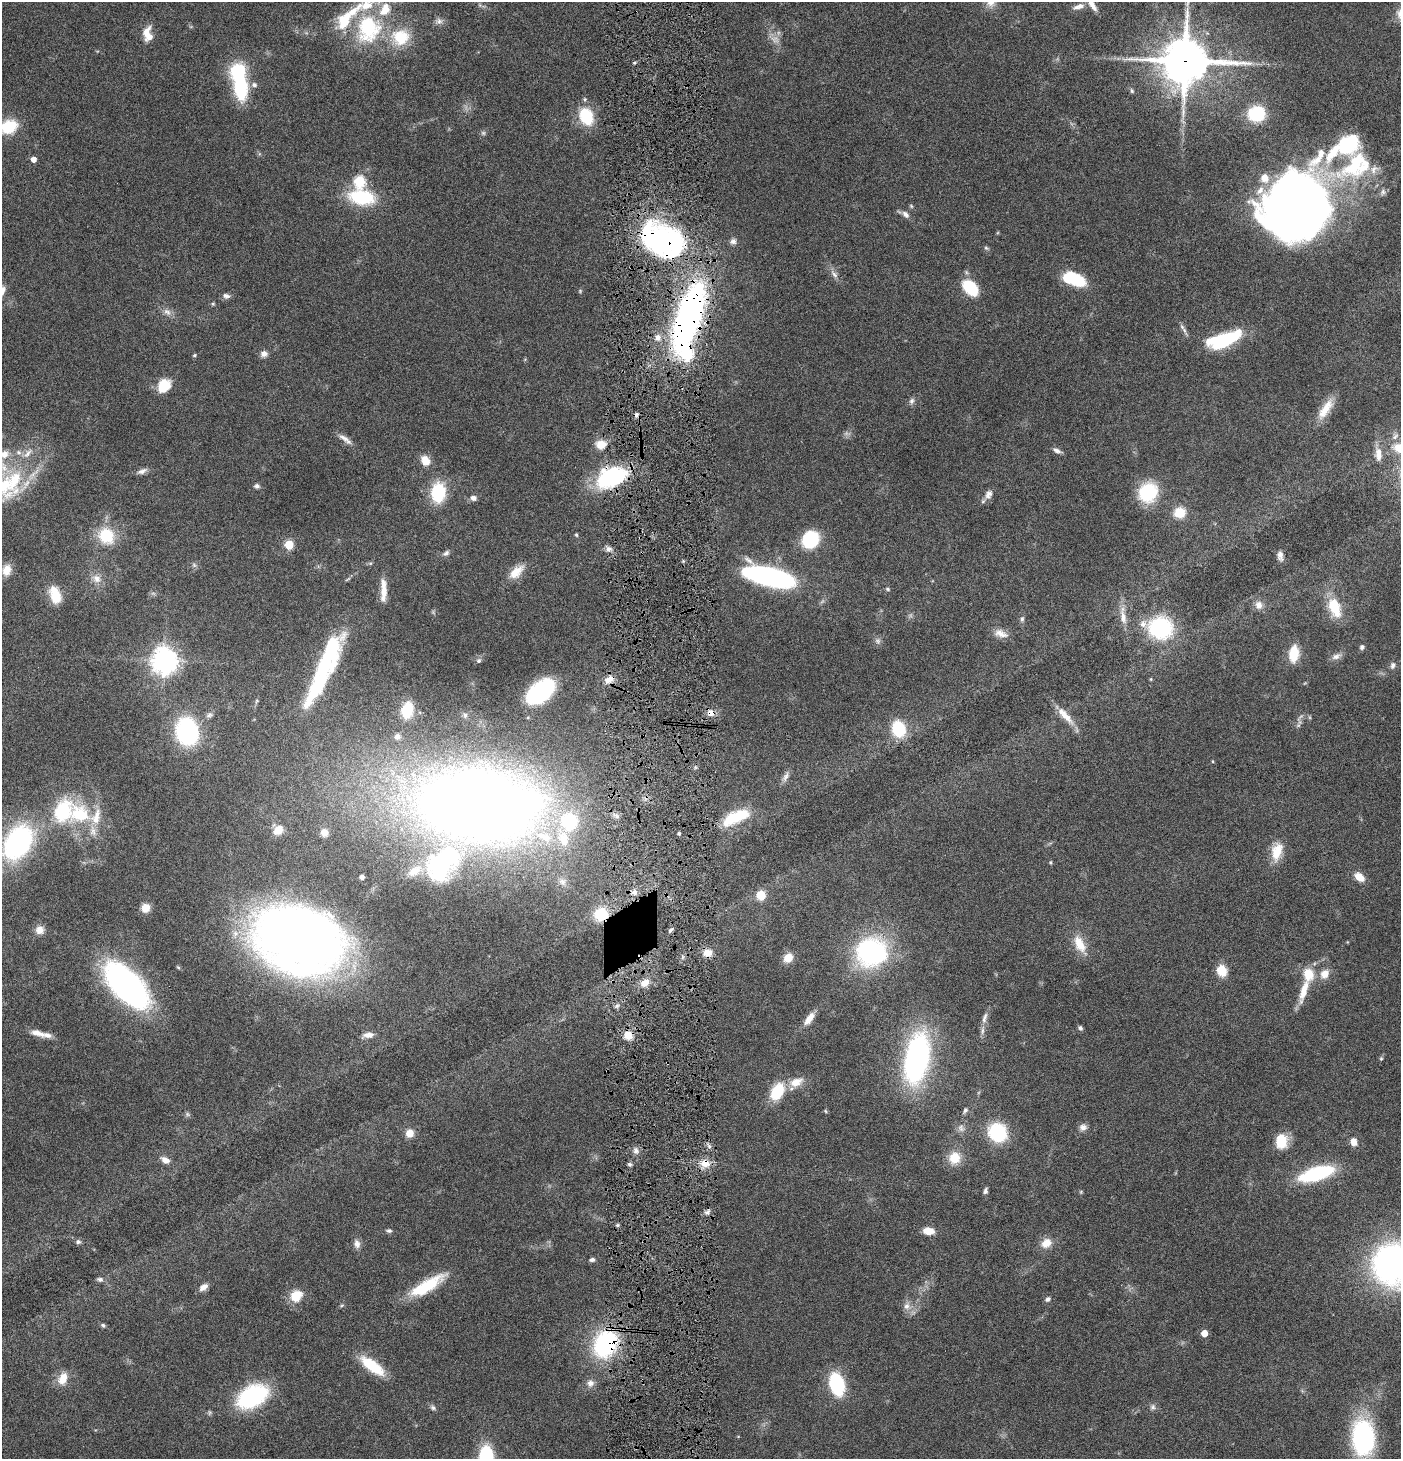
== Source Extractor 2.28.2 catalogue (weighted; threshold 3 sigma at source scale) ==
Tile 5 of 3 x 3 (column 2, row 2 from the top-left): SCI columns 1547-2945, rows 1457-2913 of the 4444 x 4372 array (HDU 1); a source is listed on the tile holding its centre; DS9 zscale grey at full resolution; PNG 1403 x 1461 px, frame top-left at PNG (2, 2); no overlay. Shown black and unused: <1% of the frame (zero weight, under 4 of 8 exposures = <1% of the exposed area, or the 3 px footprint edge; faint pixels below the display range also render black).
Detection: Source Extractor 2.28.2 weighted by HDU 2 'WHT'; one run over the whole footprint, this tile lists its part. Background 0.0789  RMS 0.0044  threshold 0.0181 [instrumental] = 3 sigma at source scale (4.09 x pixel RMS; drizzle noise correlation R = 1.36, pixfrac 0.8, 0.05/0.05 arcsec/px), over >= 5 px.
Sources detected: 227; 7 too faint to see at this stretch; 8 inside a brighter object's white glare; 1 cosmic-ray / hot-pixel residue — not listed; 22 inside a brighter listed object's ellipse — not listed separately; the other 189 listed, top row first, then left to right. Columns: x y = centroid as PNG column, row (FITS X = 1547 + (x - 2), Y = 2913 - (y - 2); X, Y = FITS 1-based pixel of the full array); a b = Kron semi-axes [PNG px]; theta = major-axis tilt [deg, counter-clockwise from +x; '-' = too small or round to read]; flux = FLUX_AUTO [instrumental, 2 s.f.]
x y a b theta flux
1092 5 17 6 -57 3.2
1079 6 15 6 18 2.8
439 21 10 8 -5 1.8
368 28 30 25 86 38
146 33 17 9 67 4.8
400 37 24 22 13 17
1185 61 16 15 - 1700
634 63 4 3 - 0.57
254 85 7 6 - 1.5
240 87 23 12 -84 34
1132 91 7 5 -74 0.75
585 99 6 5 - 0.75
1256 114 13 12 - 23
586 116 17 12 -68 18
9 127 18 13 22 15
483 133 6 6 - 0.84
34 159 5 4 - 2.8
1355 164 60 29 47 39
1265 178 12 11 - 4.8
359 181 6 6 - 37
1383 192 9 6 88 1.2
362 197 30 17 -9 25
911 206 6 4 -46 0.53
1298 210 72 38 32 330
906 214 10 7 -44 2
663 240 45 29 -26 110
733 241 8 7 - 1.6
986 248 6 5 - 0.66
834 274 13 6 -50 2.1
1071 278 19 13 5 15
970 288 16 10 -45 20
580 291 6 4 50 0.48
226 296 10 7 -14 1.5
213 304 5 4 - 0.55
167 312 13 8 -36 2.4
688 317 58 19 72 190
1182 327 10 5 -58 1.3
658 338 10 8 89 2.9
1223 340 33 13 19 31
264 354 9 8 - 2.1
194 355 5 4 - 0.69
164 386 16 13 51 9.2
912 401 9 7 72 1.3
1325 409 32 11 57 8
345 439 21 6 -36 2.8
601 444 12 10 -1 5.5
1399 448 17 11 -22 9.4
1057 451 12 5 -23 1.5
27 453 18 8 48 3.8
3 454 21 11 6 6.5
1378 454 19 9 -86 4.3
425 460 11 9 -58 5.5
142 471 14 6 23 1.9
611 477 26 15 22 51
257 486 7 6 - 1.1
438 492 18 13 85 23
1148 492 19 17 46 25
989 494 14 9 67 2.5
473 498 8 7 - 1.7
1180 513 12 11 - 8.3
576 535 4 4 - 0.64
106 536 20 17 -58 14
810 539 13 11 53 36
289 545 5 5 - 19
608 549 8 6 3 1.6
446 553 10 6 36 1.3
1280 556 13 7 -83 2.1
7 570 14 11 75 4.5
516 572 23 11 43 6.2
772 577 49 19 -15 77
96 579 13 11 -35 3.7
888 589 6 4 -17 0.67
383 590 29 7 -90 5.6
55 596 17 10 -73 12
1259 605 11 10 - 2.9
1334 607 24 13 -69 14
1123 617 21 8 -79 4.6
1022 619 8 5 89 1
1143 624 11 10 - 3.1
1160 628 17 15 -6 54
1001 633 18 9 -17 3.7
1362 647 7 6 - 1
1294 654 15 8 84 12
329 655 62 21 63 40
1336 656 14 8 23 2.3
164 661 9 8 - 470
478 661 7 6 - 1.1
1393 665 9 7 77 1.5
609 679 13 8 28 3.3
1151 679 4 4 - 0.42
540 691 23 13 37 52
256 701 6 4 70 0.61
407 710 17 11 77 12
711 713 10 9 - 3
209 715 9 7 25 1.3
465 715 8 6 -89 1
1065 716 31 9 -48 6.2
1298 725 6 4 -72 0.71
898 729 13 11 -75 21
187 731 19 16 -71 60
397 736 8 8 - 1.8
1212 761 5 3 - 0.36
785 777 15 6 64 2
478 805 120 70 -7 540
63 811 26 20 67 28
96 817 28 13 71 9.1
735 817 29 11 25 18
278 830 12 10 40 5
324 833 8 7 - 3
679 834 4 3 - 0.72
18 842 26 17 58 100
1277 851 25 14 77 8.3
1050 862 5 4 - 0.52
414 871 20 11 35 6
362 877 4 4 - 1.5
1359 877 12 8 -40 4.9
562 882 11 9 -50 2.5
634 892 8 8 - 2.3
761 895 7 7 - 8.2
145 908 8 7 - 5.3
601 914 12 11 - 16
40 930 10 10 - 3.2
670 930 6 4 46 1
300 940 63 45 -18 530
1079 944 26 13 -64 7.8
871 952 26 24 0 74
708 953 11 9 9 3.8
788 958 11 9 48 4.6
178 967 6 4 -44 0.56
1222 970 11 9 -75 8.1
1325 974 13 11 58 4.4
645 983 12 8 39 3.9
126 985 42 20 -45 150
1304 990 38 10 72 9.1
617 1006 6 5 - 1
984 1018 18 6 75 2.2
809 1019 16 7 52 4.7
1080 1028 6 5 - 0.93
38 1033 20 8 -16 4
368 1035 13 7 9 3
628 1035 10 10 - 5
917 1058 34 16 79 140
1381 1059 5 5 - 0.56
796 1082 18 11 21 5.9
777 1091 21 13 59 14
965 1110 8 5 63 1
825 1111 6 4 -86 0.47
187 1114 6 6 - 0.82
1083 1127 10 9 - 2.2
961 1128 11 9 -75 2.1
997 1132 15 14 - 30
410 1133 10 9 - 4
1281 1141 15 11 89 11
1353 1142 9 7 -76 3.3
636 1151 8 7 - 1.7
954 1158 15 14 - 7.6
165 1160 12 8 -31 2.8
705 1163 13 11 -17 4.9
630 1164 6 5 - 0.83
1316 1173 29 10 17 45
985 1191 7 4 73 1.1
1081 1192 6 3 -73 0.48
707 1212 8 5 22 1.4
617 1225 5 4 - 0.7
389 1231 7 5 2 0.99
928 1231 10 7 -7 6
78 1242 7 6 - 1.2
1046 1243 14 11 32 4.9
357 1244 12 8 -78 2.3
592 1260 7 5 4 1
1391 1263 32 30 57 170
100 1279 9 6 -14 1.2
427 1286 44 12 31 20
203 1287 11 6 35 2.9
296 1296 16 13 41 7.6
1048 1299 7 5 32 1.1
906 1306 10 8 73 2.6
103 1325 6 5 - 0.79
1204 1333 5 5 - 5.5
605 1343 21 16 61 66
372 1366 29 11 -37 17
63 1379 15 10 68 6
590 1383 11 11 - 2.5
837 1384 16 10 -74 40
252 1396 27 17 29 51
1153 1407 8 8 - 1.3
433 1408 9 6 -33 1.1
738 1436 5 3 - 0.3
1363 1438 28 18 -87 81
Overlapping masked pixels (flux is a lower limit): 10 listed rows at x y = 1185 61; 663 240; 688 317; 611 477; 609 679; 711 713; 601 914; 628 1035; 705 1163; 605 1343
Isophote crosses this tile's border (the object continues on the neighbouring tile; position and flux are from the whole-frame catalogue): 6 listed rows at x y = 1092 5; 9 127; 1399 448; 3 454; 1391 1263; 1363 1438